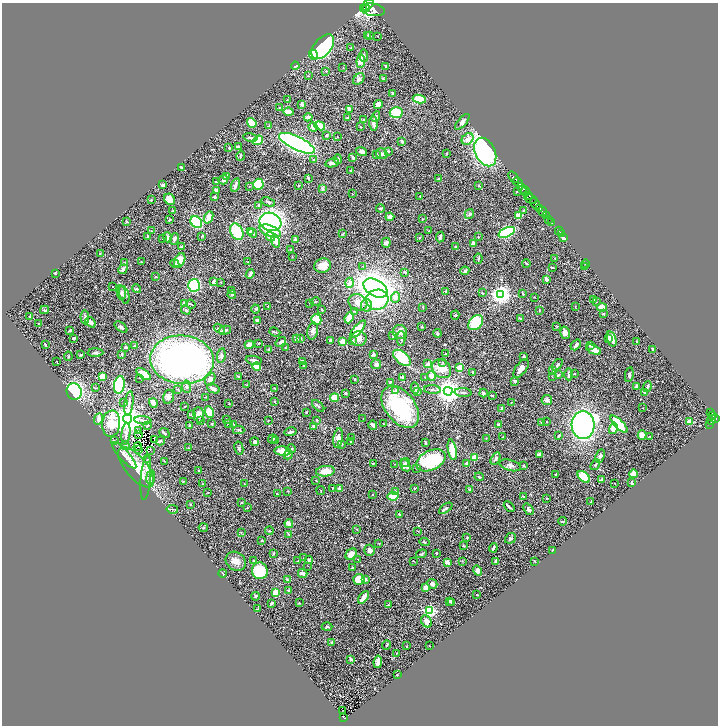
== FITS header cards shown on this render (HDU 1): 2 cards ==
NAXIS1  =                 1432
NAXIS2  =                 1447

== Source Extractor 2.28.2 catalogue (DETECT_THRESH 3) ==
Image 1432 x 1447 px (HDU 1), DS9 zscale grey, zoomed out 1/2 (1 PNG px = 2 x 2 image px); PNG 720 x 728 px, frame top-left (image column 1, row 1446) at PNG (2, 3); each listed source drawn as its Kron ellipse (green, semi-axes under 4 px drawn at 4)
Background 0.811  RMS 0.028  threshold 0.0826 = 3 sigma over >= 5 px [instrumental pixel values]
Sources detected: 563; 47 cannot appear on this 1/2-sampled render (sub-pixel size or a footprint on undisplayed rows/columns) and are neither listed nor drawn; of the other 516, the 500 brightest by FLUX_AUTO listed and drawn (16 fainter detections omitted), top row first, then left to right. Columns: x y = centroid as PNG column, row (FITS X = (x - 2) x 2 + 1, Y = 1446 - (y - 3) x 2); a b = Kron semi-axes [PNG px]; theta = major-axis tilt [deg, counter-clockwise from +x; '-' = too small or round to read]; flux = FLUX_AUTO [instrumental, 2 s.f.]
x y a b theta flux
367 5 7 3 38 3200
363 9 4 3 - 850
366 9 2 2 - 820
373 10 12 6 -10 6100
368 35 3 3 - 3.7
370 36 3 2 - 2.7
378 36 2 1 - 2.1
323 47 14 8 51 590
351 48 3 2 - 3.1
313 55 5 4 - 20
364 56 6 4 -87 9.9
361 61 6 4 84 48
295 66 4 2 - 9.2
386 66 2 2 - 12
343 68 2 2 - 2.5
326 71 3 2 - 5
308 76 2 2 - 2.9
383 78 3 2 - 4.3
359 79 6 5 - 17
393 93 3 2 - 9
419 99 7 4 -8 100
287 100 2 2 - 1.9
302 104 3 3 - 13
378 105 5 4 - 26
279 107 2 2 - 2.8
349 109 4 2 - 44
289 112 5 3 - 41
396 113 6 5 - 120
308 117 4 3 - 17
376 117 5 3 - 6.2
347 118 3 3 - 7.9
364 120 3 2 - 5.1
462 122 10 4 49 16
252 123 5 3 - 100
373 123 7 3 -85 21
269 126 2 2 - 6.9
320 126 5 3 - 120
313 127 5 3 - 21
360 127 2 2 - 4
326 135 3 2 - 9.7
337 137 2 1 - 1.9
250 138 7 3 -13 8.2
468 139 6 5 - 37
258 140 5 4 - 99
402 141 3 2 - 12
297 143 19 6 -26 1700
239 147 3 2 - 17
229 148 3 2 - 4.3
388 151 3 3 - 5.3
362 152 6 4 -20 14
485 152 15 10 -64 870
446 153 2 2 - 2.7
377 154 2 2 - 2.1
382 154 6 5 - 16
240 156 5 2 - 4
353 158 3 2 - 6.7
338 159 4 3 - 8.4
313 160 2 2 - 4.6
332 163 7 3 14 16
182 167 3 2 - 4.7
350 171 3 2 - 8.6
227 176 3 2 - 25
513 177 6 2 -51 1600
308 178 4 2 - 6.7
438 179 3 2 - 4.9
223 180 5 4 - 13
217 182 4 1 - 3.5
518 182 5 2 - 1300
258 184 5 5 - 190
163 185 4 3 - 13
235 185 7 3 72 18
298 185 2 2 - 3.4
479 186 4 2 - 4
249 187 3 2 - 2.9
522 188 6 3 -61 710
322 189 4 3 - 6.5
216 190 4 3 - 12
517 191 3 2 - 2.5
525 191 5 2 - 590
352 194 3 2 - 2.4
529 195 4 2 - 340
420 196 2 2 - 1.7
214 197 3 2 - 6.8
169 199 6 5 - 46
531 199 6 3 -30 1200
151 200 3 2 - 3.6
268 202 7 3 -24 9.9
535 204 6 3 -61 2800
259 205 4 3 - 11
540 208 2 2 - 610
380 209 4 3 - 5.2
523 210 3 3 - 4.7
173 211 3 3 - 3.5
542 212 5 2 - 1300
469 214 5 4 - 8.5
519 216 3 2 - 94
546 216 3 2 - 230
209 217 6 3 69 52
390 217 4 4 - 25
170 219 3 3 - 4.2
422 219 3 3 - 3.3
549 219 3 2 - 170
127 222 2 2 - 5.5
196 222 6 5 - 190
270 222 11 9 -18 1100
552 223 2 1 - 25
151 231 4 2 - 3.3
250 231 4 4 - 11
270 231 11 5 -22 81
429 231 2 2 - 2.4
559 231 4 1 - 24
237 232 9 6 -66 170
507 232 9 4 23 380
253 233 5 3 - 14
343 233 4 2 - 3.3
561 234 2 1 - 4.2
148 236 3 2 - 4.6
202 236 4 2 - 4.3
167 237 5 3 - 15
270 237 5 4 - 57
440 237 5 2 - 14
478 237 2 2 - 3.4
162 238 4 2 - 3.8
419 238 4 3 - 4
564 238 3 3 - 17
175 239 6 2 73 11
295 240 4 3 - 18
276 241 7 4 -75 32
386 243 5 4 - 12
473 243 4 3 - 22
182 247 4 2 - 6.5
456 247 3 3 - 4.4
290 249 3 2 - 3.4
100 253 3 2 - 2.8
292 257 3 2 - 2.1
555 258 3 2 - 4
478 259 5 2 - 5.1
180 260 7 5 62 62
125 262 3 2 - 2.7
141 262 2 1 - 5.2
248 262 2 2 - 1.8
526 263 4 2 - 5.9
175 264 4 3 - 7.7
586 264 4 2 - 10
323 266 8 7 - 56
362 266 3 2 - 2.1
552 267 3 2 - 3.5
585 267 4 2 - 3.9
123 269 5 3 - 19
465 271 4 3 - 12
405 272 2 2 - 19
55 273 3 2 - 3.7
250 274 5 2 - 20
156 277 2 2 - 9.1
546 279 3 3 - 21
214 282 3 3 - 20
221 282 3 3 - 3.4
349 283 5 3 - 28
112 286 2 1 - 3.1
194 286 6 6 - 310
375 288 13 8 -30 4800
137 289 4 3 - 6.4
232 290 2 2 - 2.2
446 291 3 3 - 5.5
121 293 7 4 -83 10
482 293 4 2 - 3.3
522 293 4 3 - 4.1
232 294 4 4 - 8.3
500 294 4 4 - 3100
124 295 9 4 -72 13
395 297 5 4 - 23
535 297 2 2 - 2.6
377 300 11 10 - 250
593 300 2 2 - 10
315 302 5 3 - 4.1
358 302 10 8 -27 54
596 302 3 2 - 2.2
184 303 3 3 - 20
310 303 3 2 - 3.1
191 304 5 2 - 4.9
366 305 6 5 - 24
268 306 2 2 - 2.3
575 306 3 2 - 2.1
423 307 3 2 - 3.2
602 307 5 4 - 40
256 309 4 3 - 5.6
44 310 4 3 - 7.3
186 310 5 3 - 6.2
322 310 3 2 - 4.2
539 310 3 2 - 3.4
355 311 3 2 - 3.6
603 314 4 3 - 4.3
455 315 4 3 - 3.9
30 316 2 2 - 6.2
85 317 7 4 -87 9.5
349 318 5 3 - 67
520 319 3 2 - 3.5
257 320 4 3 - 9.7
316 320 5 5 - 130
91 322 6 4 -52 19
39 323 2 2 - 1.7
476 323 8 6 48 190
557 326 3 3 - 3.4
121 327 7 4 -38 13
422 327 4 2 - 4.1
219 329 6 4 -30 10
358 329 11 4 49 130
70 330 4 3 - 7.4
225 330 6 3 15 17
313 331 8 5 76 23
275 332 5 2 - 7.1
400 332 7 7 - 28
437 333 4 3 - 5.7
565 333 6 5 - 23
393 336 4 3 - 10
74 338 4 2 - 6
301 338 4 3 - 5.6
401 338 7 3 89 8.3
608 338 3 3 - 22
296 339 4 4 - 12
359 339 7 7 - 26
612 339 8 4 -73 37
330 340 3 3 - 13
343 341 3 2 - 94
352 341 4 3 - 5
637 341 2 2 - 4.3
281 342 6 3 35 16
259 343 2 2 - 2.6
45 344 4 2 - 7.1
135 345 2 2 - 4.2
249 345 5 4 - 30
576 345 6 3 50 14
590 346 4 3 - 4.9
126 347 4 3 - 5.1
285 348 3 2 - 2.8
269 349 3 3 - 11
653 349 3 2 - 7.9
594 350 8 4 -24 34
95 353 8 3 2 8.1
122 354 3 3 - 7.3
445 354 2 2 - 3.5
81 355 3 2 - 6.1
373 355 2 2 - 38
68 356 4 2 - 4.4
221 356 7 4 80 14
524 357 4 3 - 8.3
402 358 10 6 -39 200
182 360 32 24 -4 2200
254 360 8 3 -8 14
302 361 3 2 - 10
57 362 3 1 - 4.3
443 363 4 3 - 3.9
376 364 5 5 - 13
428 364 3 3 - 15
557 365 7 3 53 10
304 366 4 3 - 5.7
256 367 4 4 - 77
460 368 3 2 - 170
521 368 11 5 54 25
441 369 10 8 -41 54
553 371 4 3 - 5.4
473 372 2 2 - 32
144 374 8 4 -35 53
569 374 6 3 -89 25
574 374 2 2 - 3.5
558 375 4 3 - 4.5
629 375 7 3 80 10
238 376 3 2 - 5.4
431 376 5 4 - 27
103 377 4 3 - 56
402 377 3 2 - 5.7
425 377 2 1 - 1.7
552 377 2 2 - 2.1
140 378 2 2 - 2.3
210 379 6 4 57 21
355 379 2 2 - 6.5
515 381 4 3 - 10
390 382 4 2 - 4.7
119 385 9 5 81 280
246 385 2 2 - 2.2
186 387 6 4 -80 11
637 387 4 3 - 11
647 387 5 2 - 12
95 388 3 2 - 2.6
275 388 3 2 - 3.8
415 388 5 3 - 9
178 389 3 3 - 4.7
213 389 7 4 -25 15
432 390 8 2 -4 7.2
395 391 4 4 - 9.4
448 391 4 4 - 5700
74 392 8 7 - 580
417 392 4 3 - 9.4
463 392 8 2 -6 9.5
645 392 4 3 - 8.4
345 393 2 2 - 7.2
483 393 4 4 - 13
492 395 3 3 - 3.4
168 397 7 5 75 15
206 397 2 2 - 2
334 398 4 4 - 64
547 400 5 5 - 15
124 402 2 2 - 7.2
275 402 2 2 - 4.9
511 402 2 2 - 1.7
153 403 5 3 - 53
229 403 3 2 - 2.2
129 404 12 2 82 15
185 406 3 2 - 3
318 406 7 3 -43 8.2
400 407 24 15 -52 420
502 408 2 2 - 9.2
643 408 2 1 - 2.1
209 412 6 3 -65 91
306 412 2 2 - 3.5
711 412 4 2 - 200
191 414 2 2 - 3.9
199 415 7 5 -85 32
713 415 4 2 - 270
363 418 2 1 - 1.7
716 418 3 2 - 360
99 419 6 4 69 24
127 419 4 4 - 10000
226 419 3 2 - 2.9
143 420 8 2 -6 9.6
317 420 3 3 - 4.6
712 420 5 4 - 600
200 421 3 2 - 3.6
268 421 2 2 - 2.4
547 422 2 1 - 2.6
689 422 3 2 - 80
541 423 3 2 - 3.1
111 424 13 9 84 180
212 424 4 3 - 4.6
228 424 3 2 - 3.7
234 424 2 2 - 2.5
384 424 3 2 - 3.3
619 424 11 4 -45 180
710 424 2 1 - 28
373 425 5 3 - 18
499 425 4 3 - 12
583 425 14 11 -85 1700
147 426 3 2 - 7.3
190 426 3 2 - 12
314 426 4 3 - 19
613 428 6 4 75 51
238 430 6 3 -1 6.8
138 431 2 1 - 2.3
291 432 6 3 15 13
164 433 5 2 - 6
126 434 11 3 83 19
139 435 2 1 - 1.8
642 435 5 4 - 35
559 436 4 2 - 6.1
650 436 3 2 - 2.5
503 437 2 2 - 2.6
338 438 10 4 83 27
351 438 3 2 - 2.1
486 438 3 2 - 2.3
272 439 5 4 - 9.2
155 440 4 2 - 13
114 441 2 2 - 4.3
160 441 5 3 - 7
276 441 3 2 - 5.1
255 442 4 3 - 12
351 442 3 2 - 3.3
425 443 4 2 - 5
342 444 3 2 - 4.2
125 446 4 2 - 5.4
138 447 4 1 - 2.4
188 448 3 3 - 3
239 448 7 4 -79 8.5
139 449 2 1 - 2.5
291 449 5 3 - 5.7
150 450 2 1 - 2.8
452 450 10 4 -79 160
283 451 8 4 -5 71
124 455 17 5 -48 25
288 455 5 3 - 8.4
540 455 4 3 - 20
600 456 7 4 65 13
474 457 2 2 - 150
147 459 3 3 - 3.6
496 459 6 3 61 15
431 460 15 9 26 450
164 461 3 2 - 2.4
406 462 5 3 - 8.2
373 463 2 1 - 3.1
466 463 3 3 - 11
395 464 2 2 - 1.8
405 465 6 4 -59 20
510 465 11 5 -15 16
595 465 6 2 54 6.6
523 466 4 3 - 3.4
136 467 24 10 -50 170
416 468 3 2 - 2.8
199 470 3 2 - 3.8
325 471 9 5 6 68
633 474 4 3 - 110
556 475 3 2 - 5.8
151 477 7 4 80 20
479 477 5 3 - 6.9
584 477 7 4 -40 210
146 478 22 5 85 42
316 480 2 2 - 2
602 480 4 3 - 11
183 482 3 2 - 2.7
244 483 3 2 - 2.2
632 483 4 2 - 13
203 484 3 3 - 4.9
615 484 2 1 - 2
332 488 2 1 - 2.7
415 488 3 2 - 3.4
340 489 3 3 - 22
469 489 3 3 - 5.1
288 491 2 2 - 2.4
321 491 4 2 - 3
395 491 4 3 - 4.9
208 492 3 2 - 2.5
277 494 3 2 - 5
372 495 3 2 - 3.3
393 496 5 3 - 90
523 496 3 2 - 2.7
547 498 3 2 - 2.9
591 502 2 2 - 4.2
242 503 3 2 - 2.7
190 504 2 2 - 12
509 507 6 2 -44 10
247 508 3 2 - 1.9
446 508 8 3 36 9.8
172 509 6 2 -10 5.5
529 509 6 3 -50 14
399 514 3 2 - 3.5
563 521 4 2 - 4.6
289 524 4 3 - 46
203 528 5 3 - 5.3
357 529 4 2 - 4.1
269 531 4 2 - 4.8
418 531 3 2 - 2.7
241 532 3 2 - 2.6
289 534 3 2 - 3.5
467 538 3 3 - 3.8
510 538 6 5 - 9
261 540 2 1 - 3.3
425 542 5 2 - 4.6
379 543 3 2 - 4.4
463 546 3 3 - 4.1
493 548 4 2 - 15
370 550 5 5 - 25
553 550 3 2 - 5.2
436 553 3 2 - 7
273 554 3 2 - 5
351 554 6 5 - 42
421 554 5 3 - 9
303 558 2 1 - 9
357 559 3 2 - 2.1
309 560 4 3 - 9.6
236 561 10 9 - 30
254 561 2 2 - 6.7
298 561 2 2 - 5.8
414 561 3 1 - 1.9
462 561 2 2 - 2
496 561 3 2 - 19
535 561 2 2 - 4.4
447 562 4 2 - 35
308 566 3 2 - 1.8
352 568 3 2 - 2.9
260 571 8 8 - 210
477 571 5 4 - 27
222 573 4 2 - 4.1
303 573 5 3 - 25
359 579 6 5 - 80
365 579 3 2 - 14
287 580 4 2 - 6
432 584 5 4 - 17
426 588 4 3 - 37
289 591 4 3 - 9
276 592 4 3 - 58
477 595 3 1 - 3
255 596 4 3 - 7.8
363 597 7 3 51 36
450 601 4 4 - 12
452 602 3 3 - 6.4
271 603 2 2 - 10
299 603 3 2 - 2.8
388 605 3 2 - 4.6
257 609 3 2 - 3.9
430 611 3 3 - 810
426 621 6 5 - 27
327 627 5 3 - 7.6
332 642 3 3 - 7.3
386 645 5 3 - 4.6
406 646 2 2 - 4.8
429 646 2 1 - 2.5
396 653 2 2 - 1.7
351 659 3 2 - 13
378 662 6 3 82 41
397 674 2 2 - 2
343 710 2 1 - 4.8
344 718 4 2 - 110
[16 fainter detections neither listed nor drawn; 47 sub-pixel or undisplayed-footprint detections neither listed nor drawn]